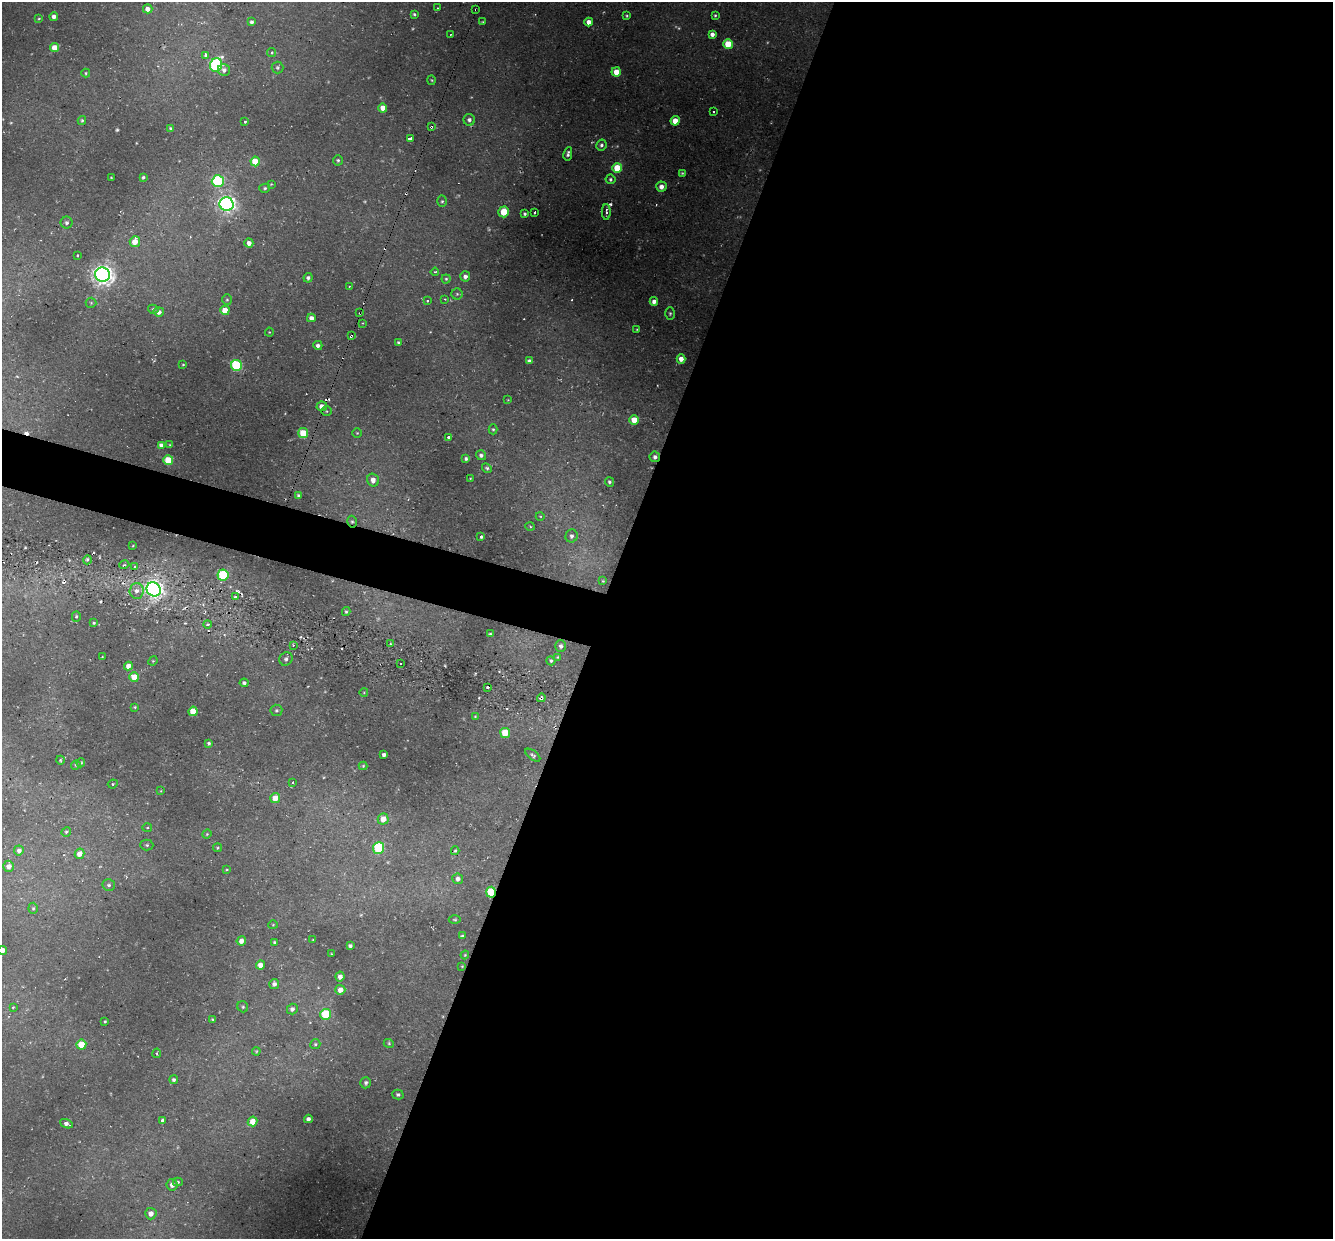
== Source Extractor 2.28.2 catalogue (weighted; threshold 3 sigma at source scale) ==
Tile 12 of 4 x 4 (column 4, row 3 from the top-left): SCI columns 4014-5344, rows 1609-2845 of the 5450 x 5447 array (HDU 1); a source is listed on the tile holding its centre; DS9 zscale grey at full resolution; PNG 1335 x 1241 px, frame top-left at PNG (2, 2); each listed source drawn as its Kron ellipse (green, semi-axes under 4 px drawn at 4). Shown black and unused: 57% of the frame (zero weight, under 2 of 3 exposures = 6% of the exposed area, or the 3 px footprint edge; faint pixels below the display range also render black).
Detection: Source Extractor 2.28.2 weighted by HDU 2 'WHT'; one run over the whole footprint, this tile lists its part. Background 0.0372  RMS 0.0052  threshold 0.0235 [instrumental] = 3 sigma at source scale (4.5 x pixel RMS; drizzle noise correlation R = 1.50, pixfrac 1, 0.05/0.05 arcsec/px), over >= 5 px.
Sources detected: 222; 5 too faint to see at this stretch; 12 cosmic-ray / hot-pixel residue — neither listed nor drawn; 1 inside a brighter listed object's ellipse — not listed separately; the other 204 listed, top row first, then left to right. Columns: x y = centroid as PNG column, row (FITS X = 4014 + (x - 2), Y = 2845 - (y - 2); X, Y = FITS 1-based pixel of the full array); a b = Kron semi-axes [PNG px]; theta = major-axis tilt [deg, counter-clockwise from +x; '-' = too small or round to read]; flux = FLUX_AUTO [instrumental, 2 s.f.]
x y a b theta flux
437 8 4 2 - 0.33
148 9 5 4 - 2.8
476 10 3 3 - 0.75
414 14 4 3 - 0.85
715 15 4 3 - 0.59
627 16 3 3 - 0.58
54 17 4 4 - 2.3
39 19 3 3 - 0.45
252 22 4 3 - 1.2
483 22 3 2 - 0.46
589 22 4 4 - 3.9
712 34 4 4 - 2.4
450 35 2 2 - 0.32
728 44 5 5 - 14
54 48 4 4 - 6.6
272 52 4 4 - 0.91
206 55 3 3 - 5.6
216 65 7 6 - 67
277 68 6 6 - 0.95
224 70 6 5 - 1.6
616 72 4 4 - 7.1
86 73 4 3 - 0.55
432 80 5 3 - 0.49
383 108 4 4 - 5.6
714 112 3 2 - 0.38
82 120 4 3 - 0.64
469 120 6 5 - 1.6
675 121 4 4 - 6.4
245 122 3 3 - 1.1
431 127 3 3 - 0.67
171 129 4 4 - 1.3
411 139 4 3 - 4.1
601 145 5 5 - 1.3
568 154 7 4 80 1.4
338 160 5 5 - 0.85
255 161 5 4 - 12
617 168 5 5 - 15
682 173 3 3 - 0.5
143 177 3 3 - 0.79
111 178 3 2 - 0.36
610 179 5 5 - 1
218 181 6 5 - 50
271 184 4 3 - 0.39
661 187 5 5 - 3.4
265 188 5 4 - 0.8
442 201 6 5 - 0.82
226 204 7 6 - 180
504 212 5 5 - 11
535 212 3 3 - 0.85
606 212 7 4 90 1.7
525 214 3 3 - 0.81
67 223 6 6 - 1.3
135 242 5 5 - 5.9
249 243 4 4 - 2.6
78 255 3 3 - 0.87
435 272 4 4 - 0.7
103 275 7 7 - 300
465 276 5 5 - 1.9
308 278 5 4 - 1.3
446 279 4 4 - 0.69
349 286 3 2 - 0.34
457 294 5 5 - 0.8
445 299 4 3 - 0.4
227 300 5 4 - 0.74
427 301 3 2 - 0.61
654 302 4 4 - 2.6
91 303 5 5 - 0.61
153 309 5 4 - 0.84
225 310 5 4 - 9
159 312 5 5 - 2.4
360 313 3 2 - 0.46
670 313 6 4 89 0.73
311 318 4 4 - 2.6
362 323 3 2 - 0.33
637 329 4 3 - 0.51
269 332 4 4 - 0.46
351 336 3 2 - 0.76
398 342 3 3 - 0.72
318 345 4 4 - 1.5
681 359 5 4 - 3.2
529 361 4 4 - 1.5
183 364 3 2 - 0.41
236 365 5 5 - 47
508 400 4 2 - 0.29
322 406 5 5 - 3.2
326 411 5 5 - 0.66
634 420 4 4 - 8
493 429 5 4 - 0.75
303 433 5 5 - 16
357 433 5 5 - 0.57
448 437 3 3 - 1.4
161 445 4 4 - 1.6
170 445 3 3 - 0.41
481 455 5 5 - 1.4
655 457 5 5 - 1.5
466 459 4 3 - 1
168 460 5 5 - 17
487 468 5 4 - 0.91
470 478 3 2 - 0.32
373 480 6 6 - 3.5
609 482 5 4 - 0.93
298 495 3 3 - 0.89
540 516 4 3 - 0.42
352 522 6 4 -75 0.82
530 527 5 3 - 0.5
481 536 3 3 - 1.2
572 536 6 6 - 1.9
133 546 3 2 - 0.44
87 560 5 3 - 0.74
124 565 5 3 - 0.68
134 567 4 4 - 0.79
223 575 5 5 - 39
603 581 3 3 - 0.46
154 589 7 6 - 220
136 591 8 7 - 3
236 597 3 3 - 3.3
346 612 4 3 - 0.7
76 616 5 4 - 0.72
94 623 4 3 - 0.58
207 624 4 3 - 0.73
490 634 3 3 - 0.77
390 644 3 2 - 0.49
293 645 3 2 - 0.55
561 646 6 5 - 1.5
102 657 2 2 - 0.36
558 657 4 3 - 0.45
286 659 7 6 - 1.5
153 661 5 4 - 0.46
551 661 5 4 - 0.95
400 663 3 3 - 1.1
128 666 4 4 - 3.1
134 677 5 4 - 7.7
244 683 4 4 - 1.2
487 687 3 2 - 0.68
364 692 4 3 - 0.37
541 698 4 3 - 0.78
135 707 3 3 - 0.5
276 710 6 5 - 0.88
193 711 5 4 - 10
475 716 3 3 - 0.42
505 733 5 5 - 14
209 743 4 4 - 0.88
384 755 4 4 - 1.7
533 755 9 4 -37 1.1
60 760 4 3 - 0.56
81 763 5 4 - 0.55
76 765 5 4 - 0.63
363 766 4 4 - 0.61
293 782 4 3 - 0.64
113 784 5 4 - 0.64
161 791 4 2 - 0.34
275 798 5 5 - 6.7
383 819 5 5 - 5.9
147 827 5 3 - 0.55
66 832 5 4 - 0.71
207 834 5 4 - 0.51
147 845 6 5 - 0.91
218 848 4 4 - 0.54
379 848 6 5 - 39
19 850 5 5 - 1.9
455 851 4 3 - 0.6
79 854 5 4 - 4.1
9 866 5 5 - 2.6
227 870 4 3 - 0.38
458 879 5 5 - 2.1
109 885 6 6 - 1.3
491 892 5 5 - 26
33 908 5 4 - 0.69
455 920 6 3 0 0.54
273 925 4 4 - 0.45
462 936 3 3 - 0.78
313 940 3 2 - 0.36
241 941 5 4 - 3
274 942 4 3 - 0.73
350 946 4 3 - 1.1
2 950 4 4 - 3.2
331 954 3 2 - 0.38
465 955 4 3 - 0.46
260 965 4 4 - 3.9
462 966 4 3 - 0.4
340 977 5 4 - 1.9
274 984 5 5 - 1.7
340 990 5 5 - 3.7
13 1007 4 3 - 0.52
243 1007 6 5 - 0.78
292 1009 5 5 - 1.9
326 1014 5 5 - 27
212 1019 4 3 - 0.49
105 1021 3 3 - 0.55
315 1044 5 5 - 0.83
389 1044 5 3 - 0.54
81 1045 5 5 - 11
256 1051 4 3 - 0.54
157 1053 4 2 - 0.52
174 1080 4 4 - 1.2
366 1083 6 5 - 1.2
398 1094 6 5 - 0.98
308 1119 4 4 - 1.9
162 1120 3 3 - 2.9
253 1121 5 4 - 5.4
66 1124 7 4 -21 2.2
178 1182 5 4 - 0.63
172 1185 6 5 - 2.7
151 1214 6 5 - 4
Overlapping masked pixels (flux is a lower limit): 11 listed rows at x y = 476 10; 431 127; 360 313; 351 336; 322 406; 655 457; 352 522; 154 589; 236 597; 541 698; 491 892
Isophote crosses this tile's border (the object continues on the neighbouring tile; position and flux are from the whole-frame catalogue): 1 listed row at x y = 2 950